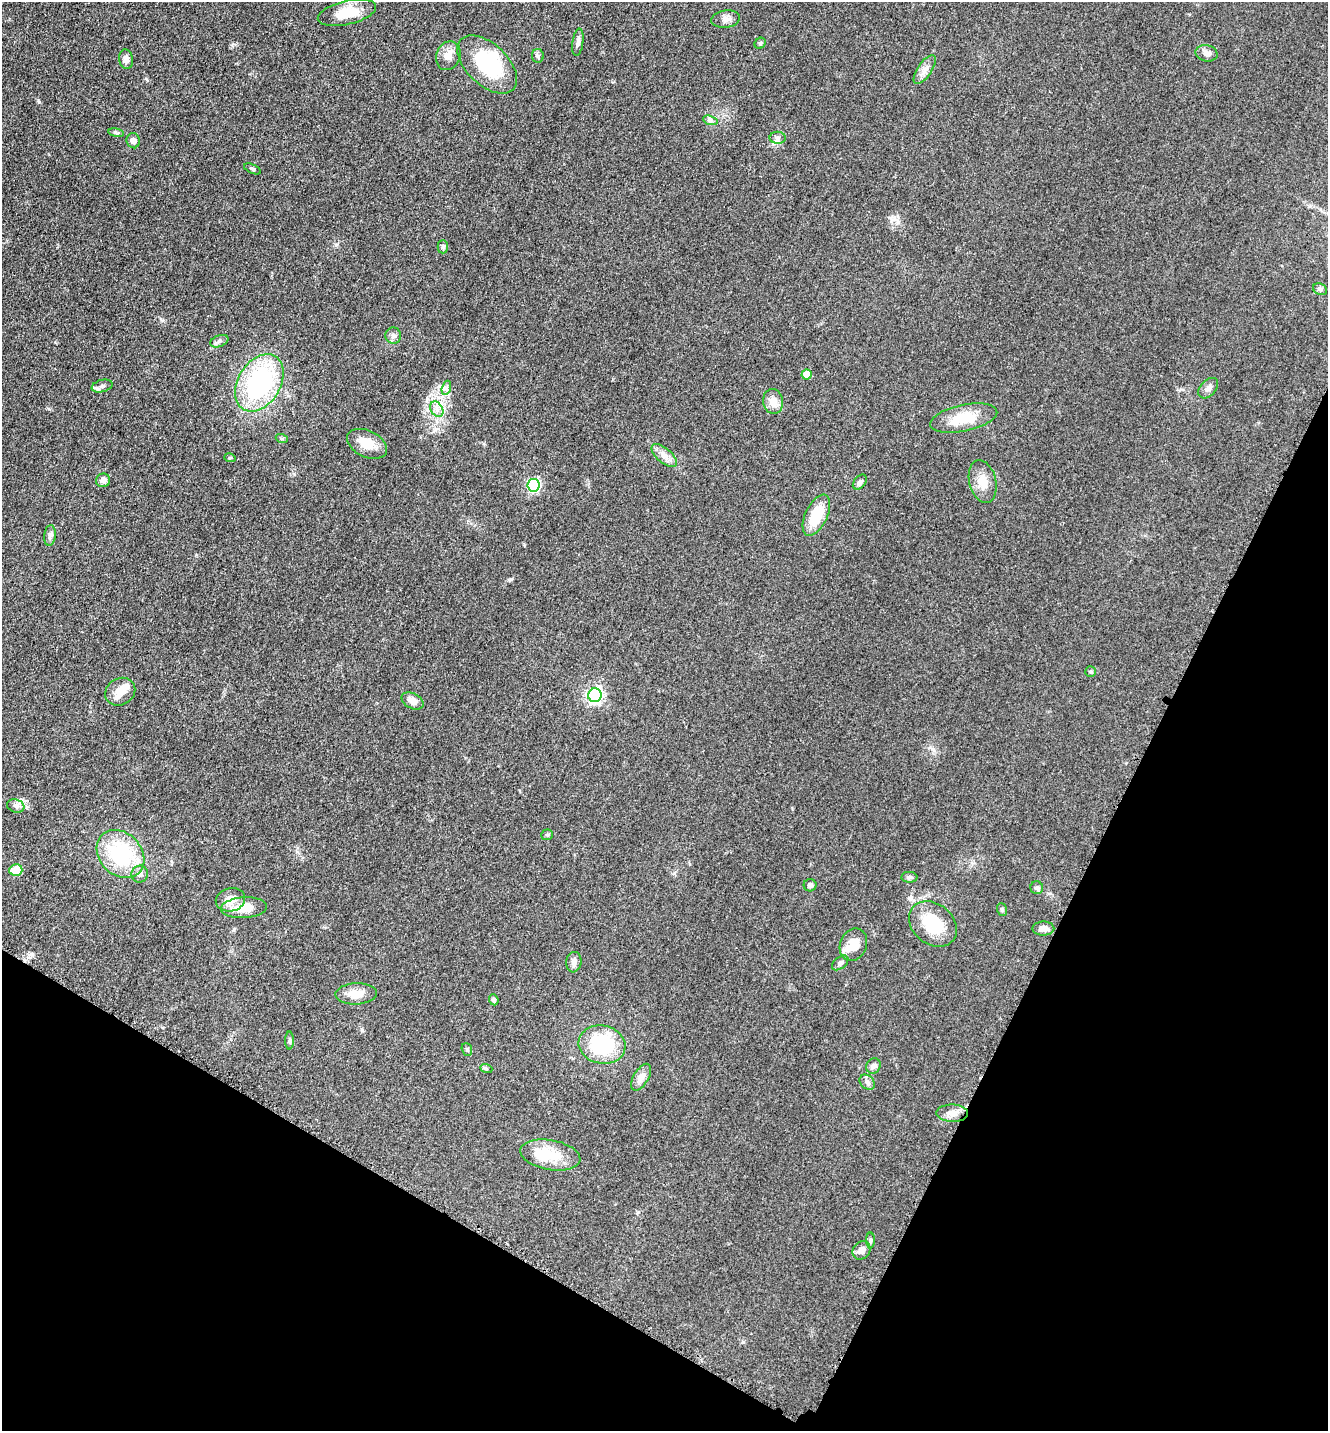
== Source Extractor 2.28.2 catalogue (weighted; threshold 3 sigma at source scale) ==
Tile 15 of 4 x 4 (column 3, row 4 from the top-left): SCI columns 2948-4273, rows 42-1470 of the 5806 x 5775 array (HDU 1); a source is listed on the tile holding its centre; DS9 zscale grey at full resolution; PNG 1330 x 1433 px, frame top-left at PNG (2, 2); each listed source drawn as its Kron ellipse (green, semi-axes under 4 px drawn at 4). Shown black and unused: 25% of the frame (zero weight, under 3 of 5 exposures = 4% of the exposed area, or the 3 px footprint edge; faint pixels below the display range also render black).
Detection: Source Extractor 2.28.2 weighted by HDU 2 'WHT'; one run over the whole footprint, this tile lists its part. Background 0.0636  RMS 0.006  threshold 0.0271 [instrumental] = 3 sigma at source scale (4.5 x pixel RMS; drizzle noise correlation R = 1.50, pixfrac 1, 0.05/0.05 arcsec/px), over >= 5 px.
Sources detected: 75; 3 inside a brighter object's white glare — neither listed nor drawn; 2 inside a brighter listed object's ellipse — not listed separately; the other 70 listed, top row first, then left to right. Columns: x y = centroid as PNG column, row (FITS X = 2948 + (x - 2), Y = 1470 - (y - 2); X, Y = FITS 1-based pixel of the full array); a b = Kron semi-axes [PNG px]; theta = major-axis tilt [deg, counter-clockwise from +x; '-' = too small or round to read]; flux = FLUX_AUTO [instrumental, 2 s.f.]
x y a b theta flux
347 13 30 12 13 14
726 19 14 8 9 3.3
578 42 14 5 82 2.4
760 43 6 5 - 0.9
1206 53 11 8 -14 3
448 56 15 12 67 5.5
538 56 7 6 - 1.3
126 59 10 7 -80 2.9
487 64 36 20 -43 41
925 69 17 7 56 3.8
710 120 7 4 -19 1.4
116 133 8 4 -9 1
778 138 8 6 1 1.7
133 141 7 6 - 2.8
252 169 9 4 -25 1
443 247 7 5 90 1.3
1320 289 7 5 -29 1.6
393 335 8 8 - 2.1
219 341 9 5 22 1.7
806 374 5 5 - 7.1
259 383 31 21 59 89
102 386 10 6 15 2
446 388 7 4 71 1.5
1208 388 12 7 47 3
773 401 12 10 -81 5.3
437 409 8 6 -59 2.5
964 418 34 13 12 18
282 439 6 4 -19 0.84
367 444 21 13 -25 10
664 455 15 7 -41 4.2
230 458 6 3 -17 0.6
103 480 7 6 - 2.9
860 482 8 5 49 1.7
983 482 22 13 -77 8.4
533 485 6 6 - 80
816 515 22 11 65 19
50 535 10 6 84 1.8
1091 671 5 5 - 0.97
120 692 15 13 31 7.3
595 695 7 6 - 170
412 701 12 7 -29 4.3
16 806 9 6 -18 2.1
547 835 6 5 - 1
120 854 27 21 -46 44
16 870 6 6 - 13
140 874 9 8 - 2.6
909 877 8 5 -3 1.3
810 885 6 6 - 1.8
1037 888 6 6 - 1.5
230 900 15 11 12 7.6
244 908 23 10 4 12
1002 910 6 5 - 1
933 924 26 20 -39 23
1043 929 11 7 -1 3.9
853 945 17 13 69 9.3
574 962 10 7 82 2.6
840 963 9 5 38 1.6
356 994 21 10 2 7.9
494 1000 5 4 - 1.2
290 1040 9 4 90 1.1
602 1045 24 19 -12 39
467 1049 6 5 - 0.98
873 1066 8 7 - 1.9
486 1068 6 4 -20 0.8
641 1077 15 7 59 4.3
867 1082 9 6 -44 1.9
952 1113 16 8 -2 5
550 1155 30 15 -10 16
870 1240 8 4 -90 0.96
861 1250 10 8 50 3.7
Unlisted compact peaks at least as high as the median listed source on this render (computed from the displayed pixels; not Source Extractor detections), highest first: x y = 39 102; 511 579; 898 222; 336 245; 49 409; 161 320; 743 1342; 524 545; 232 45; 362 1030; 196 555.